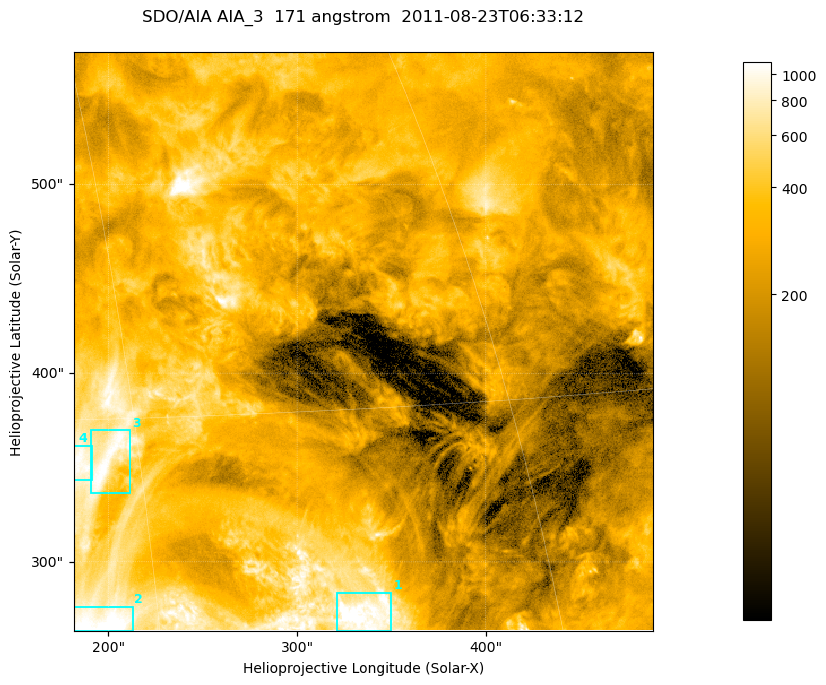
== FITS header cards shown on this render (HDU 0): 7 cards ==
TELESCOP= 'SDO/AIA '
INSTRUME= 'AIA_3   '
WAVELNTH=                  171
WAVEUNIT= 'angstrom'
DATE-OBS= '2011-08-23T06:33:12.34'
CTYPE1  = 'HPLN-TAN'
CTYPE2  = 'HPLT-TAN'

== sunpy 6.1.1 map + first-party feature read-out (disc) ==
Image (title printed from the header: SDO/AIA AIA_3  171 angstrom  2011-08-23T06:33:12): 512 x 512 px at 0.599 arcsec/px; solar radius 949 arcsec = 1582 px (partial field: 3.3% of the solar disc is inside the frame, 100% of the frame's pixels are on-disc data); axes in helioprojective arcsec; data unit not stated in the header (colour bar unlabelled)
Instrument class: DISC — disc imager (sunpy class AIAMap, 171 A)
Bright regions (active regions / flare kernels): reference = the on-disc median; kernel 5 px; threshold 5 sigma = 644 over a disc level ~270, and >= 1.15x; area >= 262 px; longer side >= 6 px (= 3.6 arcsec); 4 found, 4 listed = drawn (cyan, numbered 1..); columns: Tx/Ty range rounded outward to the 2 arcsec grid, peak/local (2 s.f.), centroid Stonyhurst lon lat
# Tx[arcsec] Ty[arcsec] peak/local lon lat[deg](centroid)
1 320..350 262..284 6.7 +23 +23
2 180..214 262..276 5.4 +13 +23
3 190..212 336..370 4.3 +14 +29
4 180..192 342..362 4 +13 +29